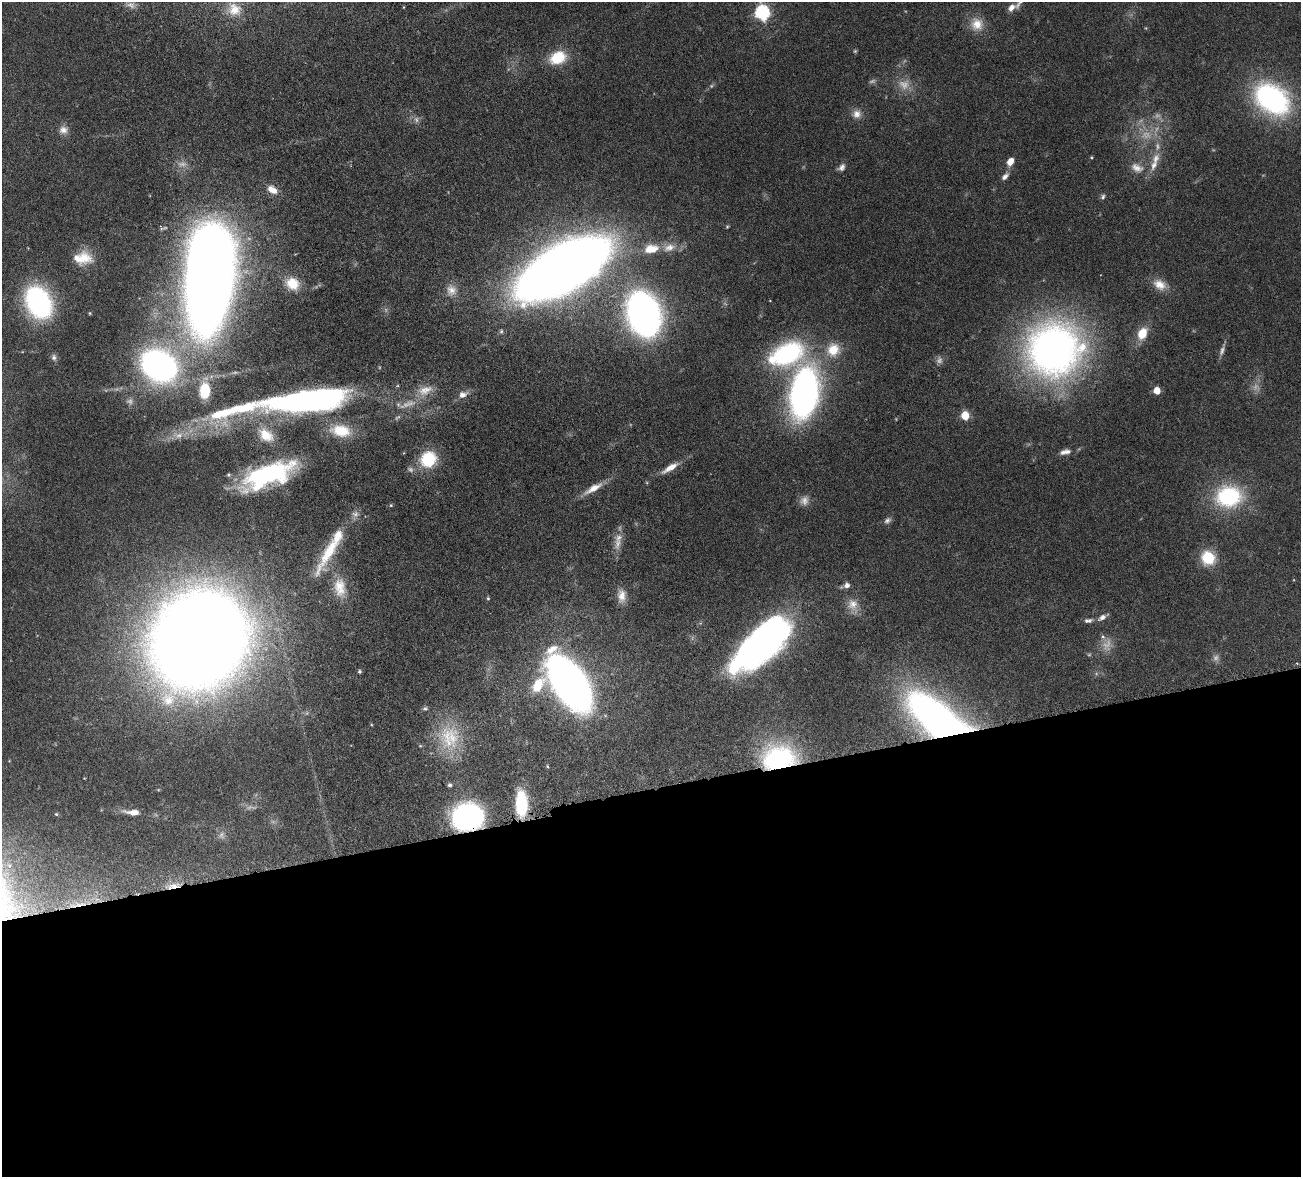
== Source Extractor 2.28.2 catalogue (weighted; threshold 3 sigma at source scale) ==
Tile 15 of 4 x 4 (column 3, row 4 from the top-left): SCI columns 2756-4054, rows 333-1507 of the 5510 x 5250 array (HDU 1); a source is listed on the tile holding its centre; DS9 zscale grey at full resolution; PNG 1303 x 1179 px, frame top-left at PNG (2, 2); no overlay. Shown black and unused: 33% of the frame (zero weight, under 4 of 8 exposures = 8% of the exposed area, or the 3 px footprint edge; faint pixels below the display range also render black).
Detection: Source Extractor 2.28.2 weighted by HDU 2 'WHT'; one run over the whole footprint, this tile lists its part. Background 0.0863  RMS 0.0031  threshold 0.0127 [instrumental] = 3 sigma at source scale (4.09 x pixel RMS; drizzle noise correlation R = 1.36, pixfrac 0.8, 0.05/0.05 arcsec/px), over >= 5 px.
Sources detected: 108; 20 too faint to see at this stretch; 3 inside a brighter object's white glare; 1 long thin detection or spike segment (spike, bleed or trail) — not listed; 3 inside a brighter listed object's ellipse — not listed separately; the other 81 listed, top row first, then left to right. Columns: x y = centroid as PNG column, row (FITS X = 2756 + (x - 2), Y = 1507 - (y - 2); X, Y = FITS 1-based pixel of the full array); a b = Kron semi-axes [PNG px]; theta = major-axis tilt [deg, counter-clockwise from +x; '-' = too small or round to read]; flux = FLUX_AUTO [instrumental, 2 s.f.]
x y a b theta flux
131 5 14 8 -18 1.5
1011 7 10 7 49 1.7
234 9 17 17 - 4.5
762 12 7 6 - 58
977 24 19 17 -65 4.7
558 57 20 15 22 8.6
1272 99 40 28 -38 52
857 114 12 12 - 2.3
63 130 12 11 - 2
1091 157 4 3 - 0.29
1156 159 17 10 65 3.2
1010 161 9 6 55 2.8
841 167 11 7 43 1.2
1137 168 20 13 -20 3.7
1005 176 12 7 46 1.3
272 190 15 9 -33 2.7
1103 197 7 6 - 0.64
727 227 5 4 - 0.3
651 249 19 11 10 5.9
82 258 23 15 2 6.3
563 268 59 25 30 730
209 282 61 28 86 780
292 283 16 13 -34 5.7
1160 284 19 13 -28 3.8
451 290 16 13 -74 3.1
38 302 22 15 -64 70
90 313 4 4 - 0.28
644 314 29 19 -73 180
1142 333 12 8 64 6.3
1054 349 62 60 28 130
833 350 20 18 71 6.4
1222 350 14 6 70 1.2
786 354 46 27 21 35
54 357 8 6 -75 0.84
159 366 38 30 -32 82
425 390 23 13 21 4.5
1157 390 5 5 - 4.8
205 391 18 11 86 9.1
804 393 39 21 81 120
463 395 12 8 19 1.9
305 402 61 16 8 140
407 404 29 8 19 3.7
965 416 6 5 - 9.5
341 431 30 17 -9 9.1
266 435 24 16 -40 6.7
1065 452 15 7 11 1.8
428 459 17 15 40 12
670 468 23 7 31 3.3
268 475 54 20 21 39
593 488 26 8 30 3.9
1229 496 30 24 7 26
391 505 5 4 - 0.32
618 543 18 9 77 2.9
329 551 66 13 61 13
1208 558 17 15 -51 7.9
847 585 8 7 - 1.3
340 587 27 16 -83 6.7
621 596 19 11 -88 3
488 598 5 4 - 0.34
853 605 20 14 -68 3.8
1102 617 12 6 33 1.4
1088 620 11 5 7 0.99
199 639 61 52 56 1000
765 640 55 25 47 120
1107 645 20 13 77 3.3
359 671 4 3 - 0.51
570 684 37 18 -56 330
538 685 20 11 54 7.3
425 708 7 5 15 0.57
938 719 67 29 -37 130
448 738 40 21 -78 14
420 746 5 3 - 0.28
778 758 36 26 5 38
547 766 5 4 - 0.3
450 785 5 4 - 0.63
521 803 27 12 -89 15
132 812 21 7 -5 2.9
56 814 5 4 - 0.3
468 817 20 16 7 92
222 835 11 8 -76 1.3
173 886 20 7 12 3.3
Overlapping masked pixels (flux is a lower limit): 4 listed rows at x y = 938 719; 778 758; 468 817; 173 886
Isophote crosses this tile's border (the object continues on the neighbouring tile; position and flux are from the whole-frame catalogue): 1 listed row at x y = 1272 99